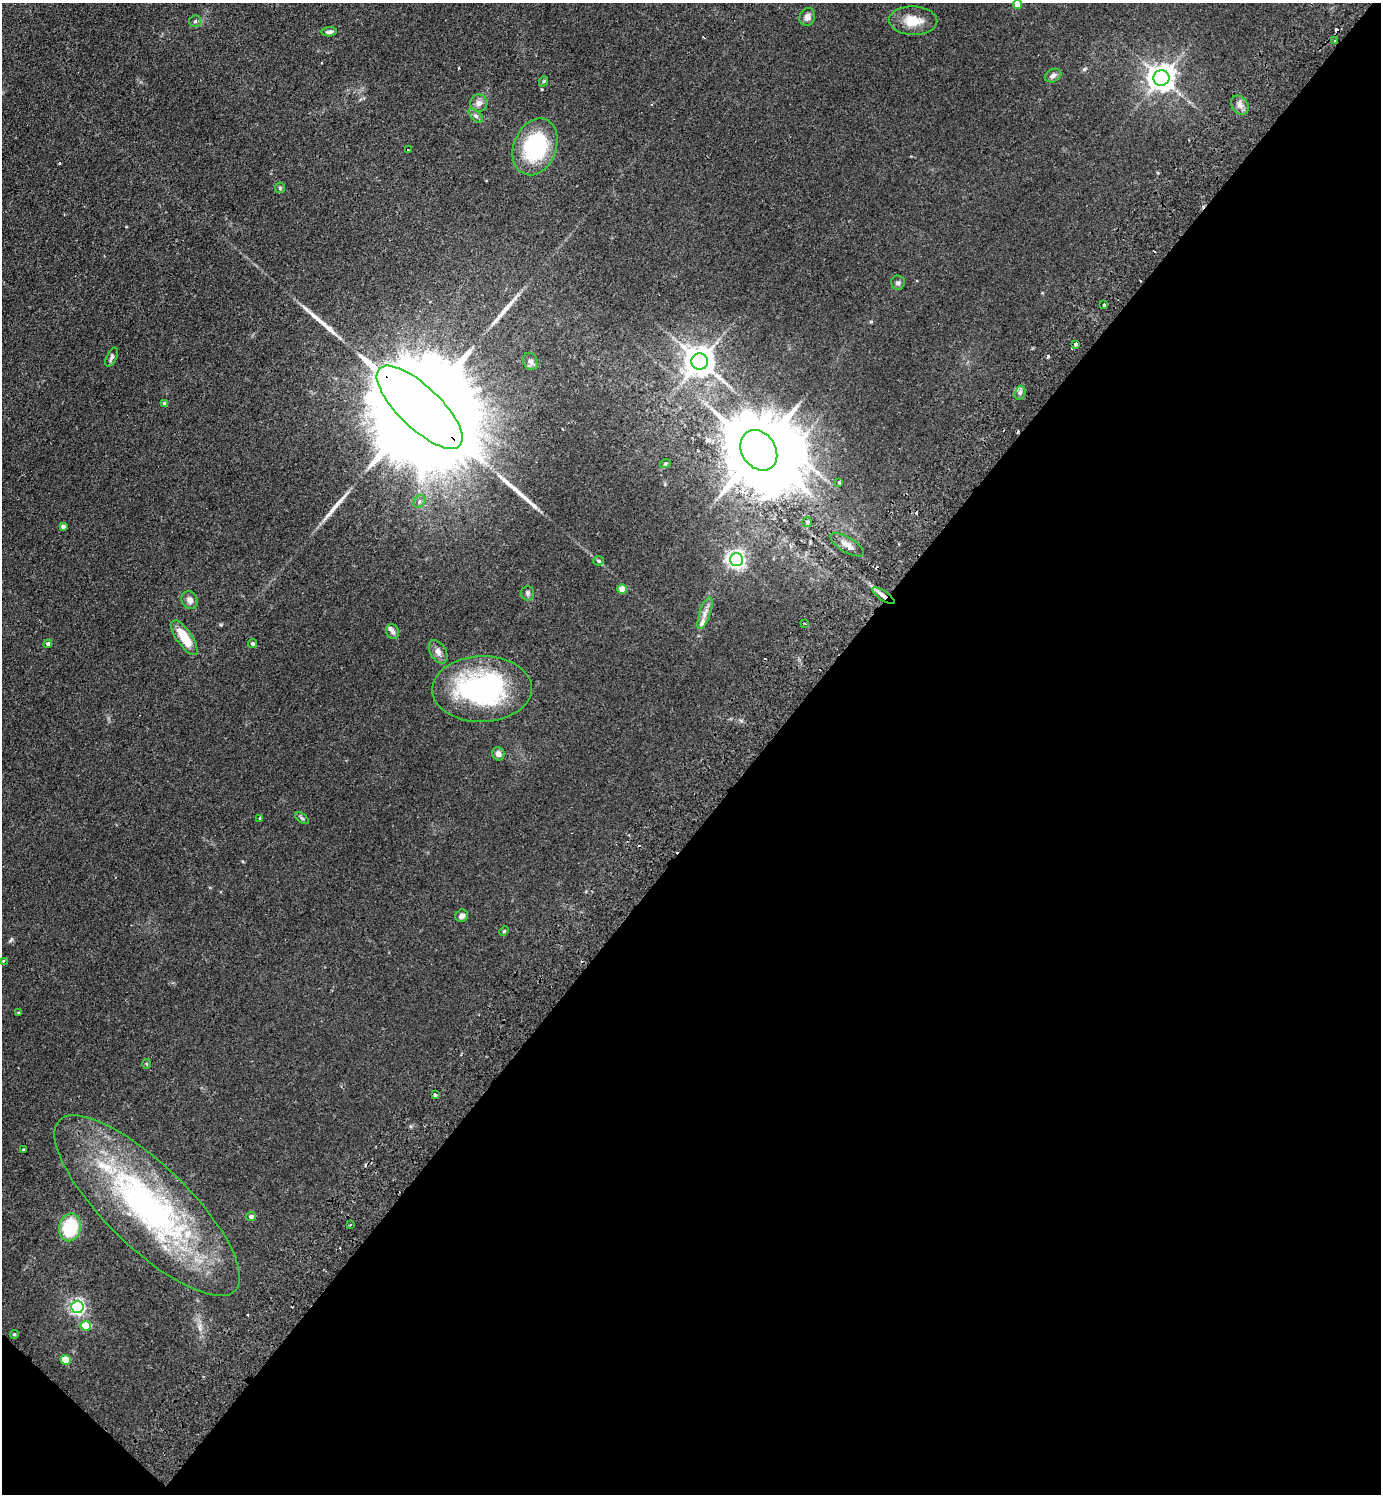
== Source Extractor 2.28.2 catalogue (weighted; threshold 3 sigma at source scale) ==
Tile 15 of 4 x 4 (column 3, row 4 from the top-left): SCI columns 3101-4479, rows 41-1532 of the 6059 x 6046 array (HDU 1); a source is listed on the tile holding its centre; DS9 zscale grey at full resolution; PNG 1383 x 1496 px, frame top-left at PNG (2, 3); each listed source drawn as its Kron ellipse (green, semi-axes under 4 px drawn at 4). Shown black and unused: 45% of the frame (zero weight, under 2 of 3 exposures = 3% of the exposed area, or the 3 px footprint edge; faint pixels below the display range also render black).
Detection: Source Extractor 2.28.2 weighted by HDU 2 'WHT'; one run over the whole footprint, this tile lists its part. Background 0.0273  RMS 0.0043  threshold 0.0193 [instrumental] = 3 sigma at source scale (4.5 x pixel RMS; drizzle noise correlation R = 1.50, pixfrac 1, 0.05/0.05 arcsec/px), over >= 5 px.
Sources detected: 86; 1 too faint to see at this stretch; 2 inside a brighter object's white glare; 10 cosmic-ray / hot-pixel residue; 6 long thin detections or spike segments (spike, bleed or trail) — neither listed nor drawn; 4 inside a brighter listed object's ellipse — not listed separately; the other 63 listed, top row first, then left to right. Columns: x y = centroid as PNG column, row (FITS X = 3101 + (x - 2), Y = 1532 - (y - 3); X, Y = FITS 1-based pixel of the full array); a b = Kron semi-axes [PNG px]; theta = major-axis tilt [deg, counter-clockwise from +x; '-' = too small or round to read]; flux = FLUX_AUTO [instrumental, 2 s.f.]
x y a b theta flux
1017 4 4 4 - 4.5
807 17 9 8 - 2.1
195 21 6 6 - 0.77
913 21 24 14 -2 7.7
329 32 8 4 4 1.3
1335 41 3 3 - 0.79
1053 76 8 6 26 1.4
1161 78 8 7 - 450
544 81 5 3 - 0.42
479 103 8 8 - 2.1
1240 105 10 8 -55 2.2
476 116 9 4 -44 1
535 147 29 21 68 36
408 150 3 3 - 2.5
280 188 5 5 - 0.5
898 283 7 7 - 1.1
1104 305 3 3 - 1.6
1075 344 3 3 - 3.1
112 357 10 5 66 1.1
530 361 9 7 -59 1.6
700 361 8 8 - 670
1020 393 7 5 70 1.1
165 404 4 4 - 1.6
420 407 56 21 -44 25000
759 450 21 17 -56 3400
665 464 5 3 - 0.46
839 482 3 3 - 0.86
419 501 7 5 49 1.1
807 522 5 5 - 0.59
63 527 4 3 - 1.2
847 545 19 7 -30 3
736 560 6 6 - 180
599 561 5 4 - 0.67
622 589 5 4 - 5.6
528 593 7 6 - 0.99
883 596 13 4 -34 2.2
190 600 9 7 -53 2.1
705 613 17 5 72 2.7
805 623 3 2 - 0.52
393 632 7 6 - 1.2
184 638 20 8 -56 9.5
48 644 4 4 - 1
252 644 4 4 - 0.87
438 652 13 7 -59 2.2
482 689 50 33 1 71
498 754 7 6 - 2
260 818 4 3 - 0.42
302 818 8 4 -37 0.72
462 916 6 6 - 1.8
504 931 5 4 - 0.43
3 961 4 3 - 0.5
18 1013 4 3 - 0.53
146 1064 5 3 - 0.37
435 1095 4 3 - 1.5
24 1149 3 3 - 0.67
147 1206 122 41 -44 130
251 1216 5 4 - 1.2
350 1225 3 2 - 0.39
70 1227 14 11 79 23
77 1307 6 6 - 110
86 1326 5 5 - 9.5
14 1334 4 4 - 0.51
65 1360 5 4 - 7.3
Overlapping masked pixels (flux is a lower limit): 4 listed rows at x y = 1335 41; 420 407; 883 596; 147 1206
Isophote crosses this tile's border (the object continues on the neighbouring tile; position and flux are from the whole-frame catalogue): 1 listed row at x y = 1017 4